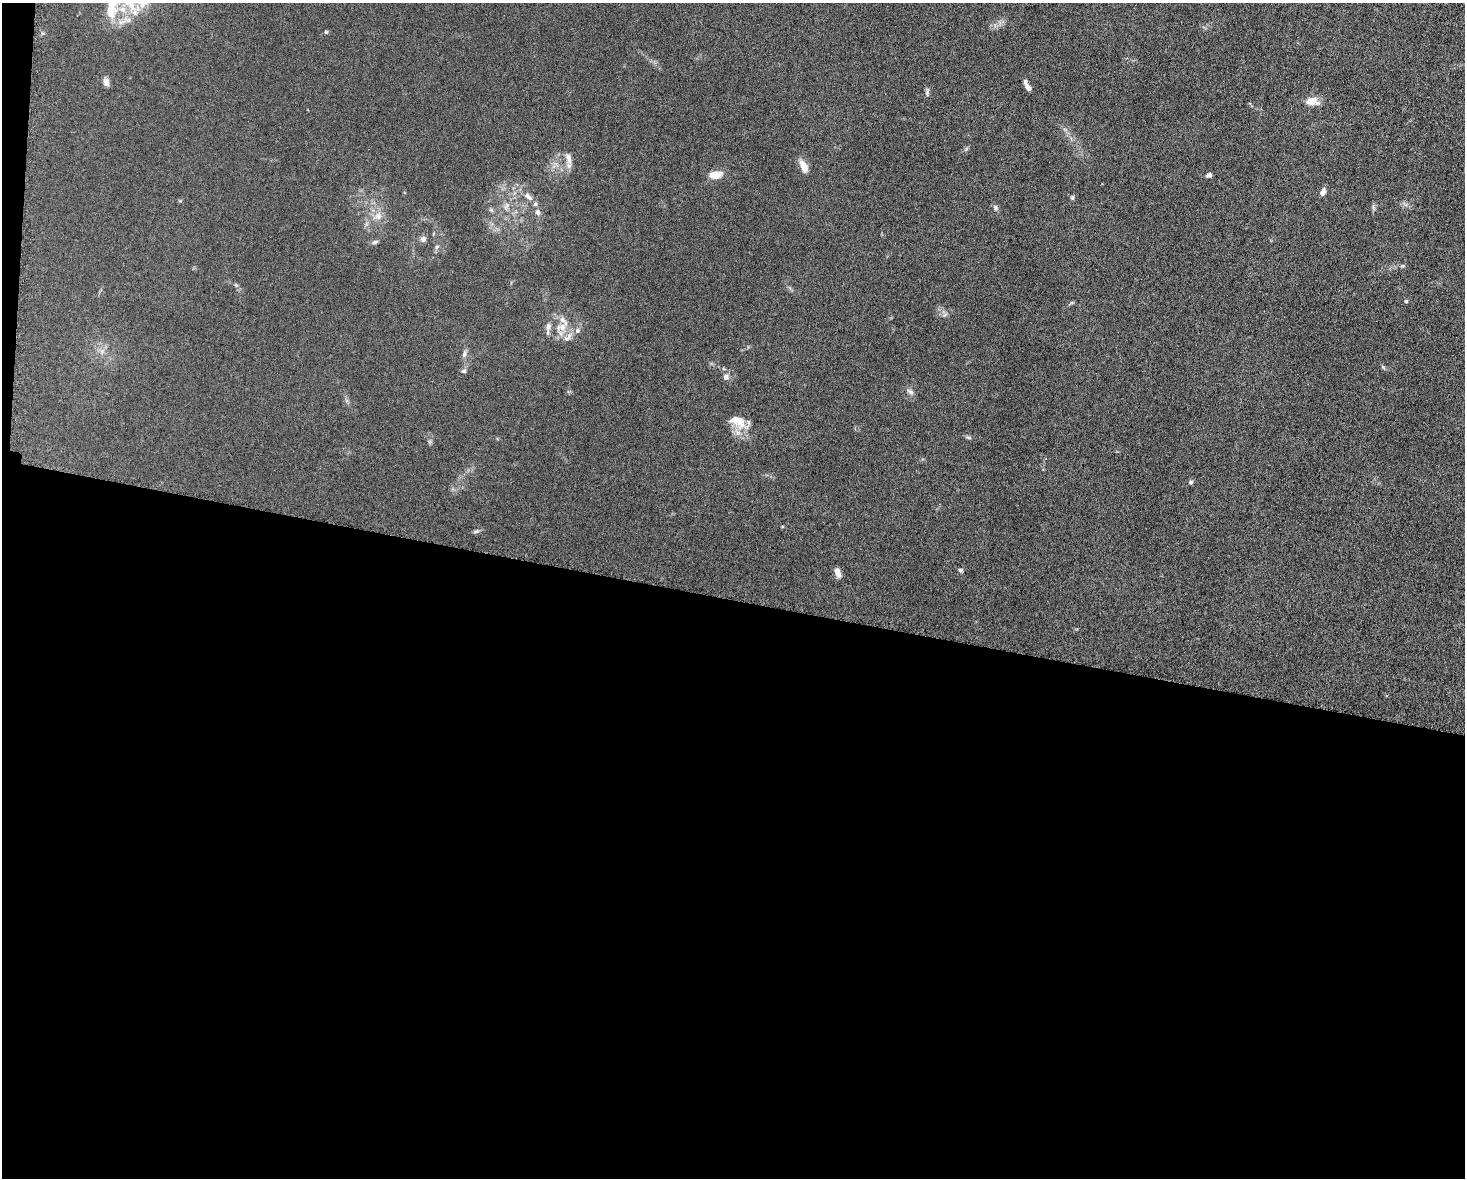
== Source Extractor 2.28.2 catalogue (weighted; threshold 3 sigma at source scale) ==
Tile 10 of 3 x 4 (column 1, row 4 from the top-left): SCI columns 231-1693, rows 8-1183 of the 4746 x 4719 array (HDU 1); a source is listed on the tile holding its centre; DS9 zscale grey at full resolution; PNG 1467 x 1180 px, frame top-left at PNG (2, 3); no overlay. Shown black and unused: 50% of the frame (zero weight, under 5 of 10 exposures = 2% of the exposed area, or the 3 px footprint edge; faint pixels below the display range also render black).
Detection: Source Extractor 2.28.2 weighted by HDU 2 'WHT'; one run over the whole footprint, this tile lists its part. Background 0.0231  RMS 0.0021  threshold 0.00861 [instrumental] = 3 sigma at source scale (4.09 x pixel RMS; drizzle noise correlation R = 1.36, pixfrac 0.8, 0.05/0.05 arcsec/px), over >= 5 px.
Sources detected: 49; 7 inside a brighter listed object's ellipse — not listed separately; the other 42 listed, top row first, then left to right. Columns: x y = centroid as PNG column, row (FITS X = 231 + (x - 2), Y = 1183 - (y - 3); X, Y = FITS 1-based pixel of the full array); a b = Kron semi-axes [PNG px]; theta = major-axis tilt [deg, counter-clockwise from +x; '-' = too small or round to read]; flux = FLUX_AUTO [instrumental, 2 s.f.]
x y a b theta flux
130 5 32 12 -47 4.5
111 12 20 18 46 4.1
326 32 5 4 - 0.27
106 82 11 7 -83 0.82
1028 88 9 5 -51 0.85
927 92 11 5 84 0.47
1312 101 13 8 -3 2.7
966 149 7 4 19 0.29
568 158 14 7 -74 1.4
803 166 16 7 -66 2
715 175 15 9 7 2.2
1209 175 8 5 16 0.51
1323 192 9 6 70 0.88
528 197 14 7 -38 1.3
1072 197 6 5 - 0.33
506 206 14 6 70 1.1
995 208 9 6 -52 0.47
1373 208 10 4 -77 0.39
491 210 7 4 -19 0.31
538 212 9 7 -75 0.72
378 216 15 10 31 2
423 239 7 7 - 0.7
375 242 9 4 25 0.45
437 247 7 5 25 0.42
1403 266 6 4 -18 0.26
236 285 7 4 -45 0.33
1406 301 4 4 - 0.29
944 315 8 4 31 0.45
561 327 16 10 14 2.6
568 337 18 7 49 1.4
102 351 7 5 46 0.56
464 354 11 5 76 0.6
1383 367 7 4 -44 0.27
464 371 6 5 - 0.35
726 377 8 8 - 0.72
910 392 11 6 -32 0.62
738 421 27 13 -26 3.6
968 437 9 4 -11 0.38
1191 482 5 5 - 0.39
476 531 9 5 14 0.4
960 570 6 6 - 0.37
838 573 11 5 -66 1.2
Isophote crosses this tile's border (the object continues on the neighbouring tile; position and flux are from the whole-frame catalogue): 1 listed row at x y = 130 5